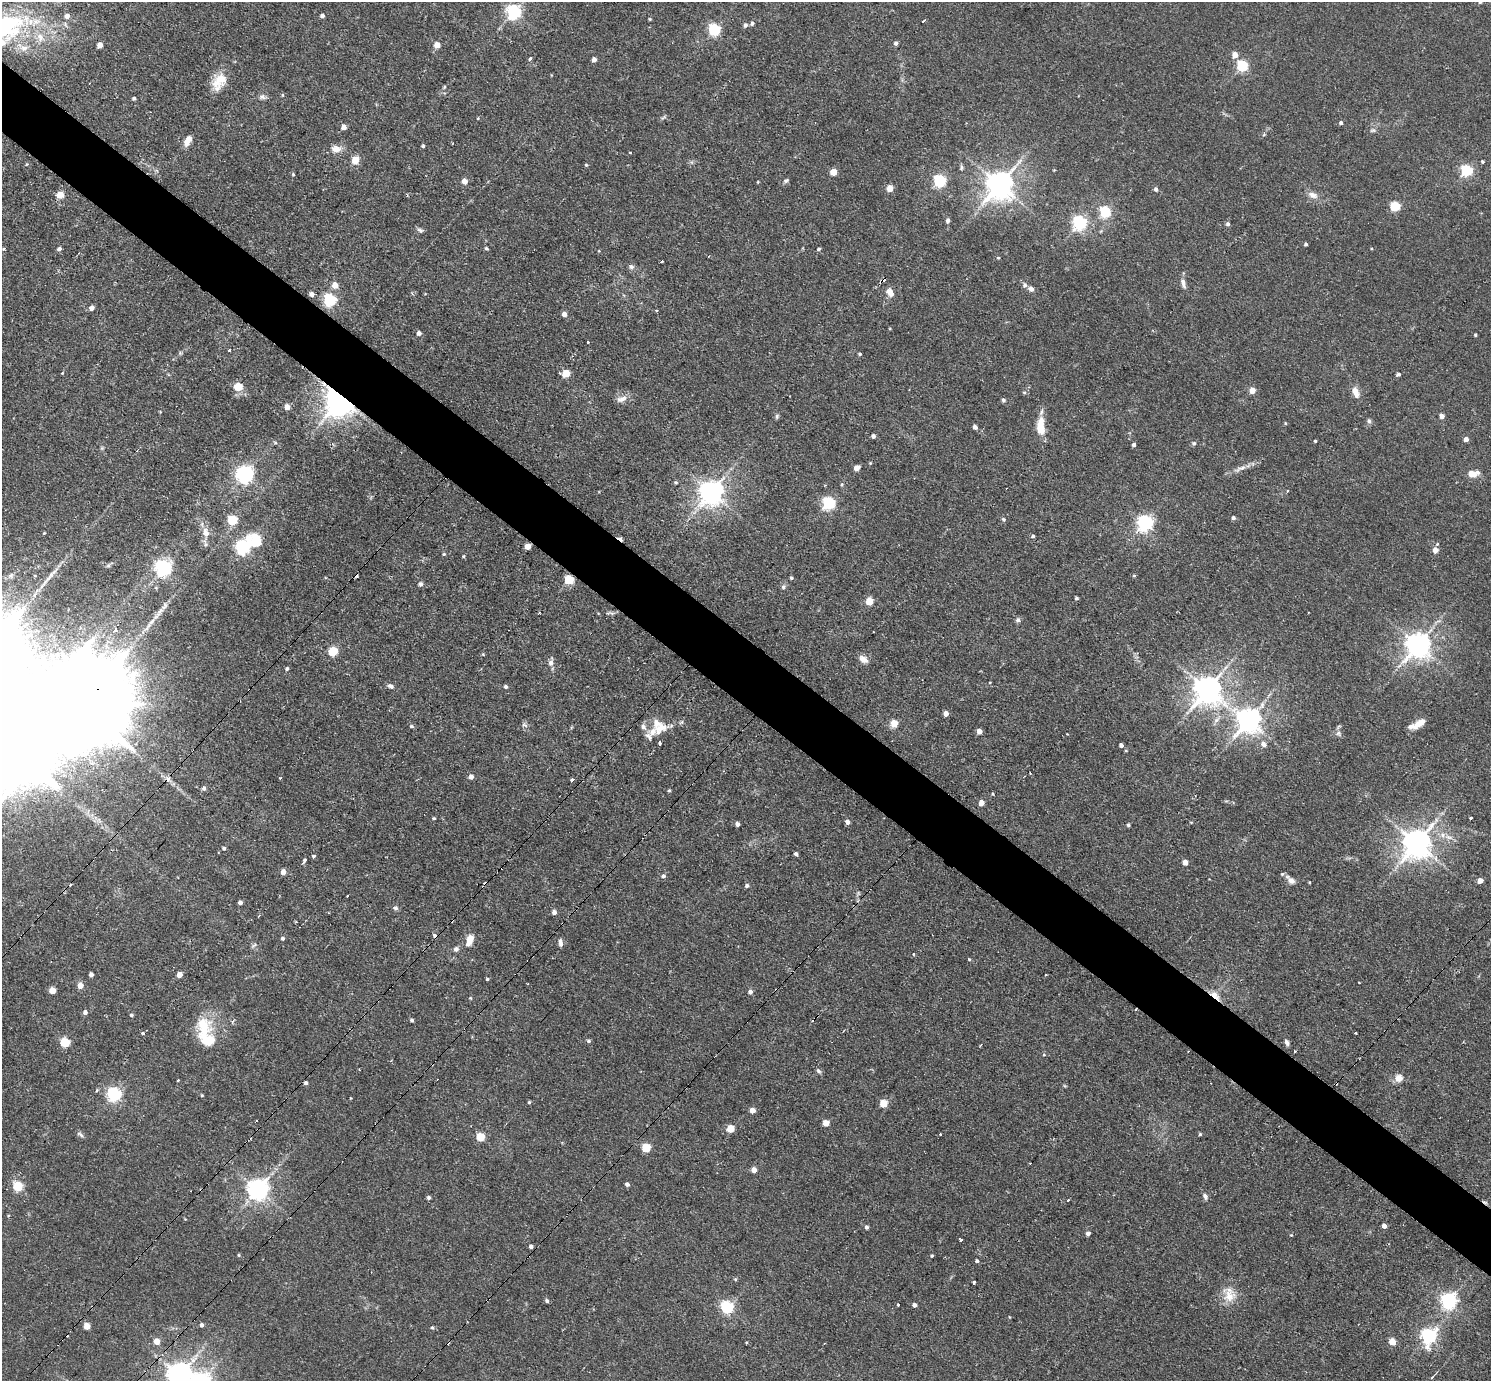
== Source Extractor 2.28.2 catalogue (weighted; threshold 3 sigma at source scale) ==
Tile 11 of 4 x 4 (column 3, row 3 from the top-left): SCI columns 2979-4467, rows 1673-3051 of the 5956 x 5960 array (HDU 1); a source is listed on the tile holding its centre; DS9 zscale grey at full resolution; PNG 1493 x 1383 px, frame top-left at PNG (2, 2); no overlay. Shown black and unused: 5% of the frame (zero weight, under 2 of 3 exposures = <1% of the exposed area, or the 3 px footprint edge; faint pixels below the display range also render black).
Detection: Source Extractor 2.28.2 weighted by HDU 2 'WHT'; one run over the whole footprint, this tile lists its part. Background 0.0314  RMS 0.0043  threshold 0.0196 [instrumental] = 3 sigma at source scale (4.5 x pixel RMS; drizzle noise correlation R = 1.50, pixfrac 1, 0.05/0.05 arcsec/px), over >= 5 px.
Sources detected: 293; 2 inside a brighter object's white glare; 18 cosmic-ray / hot-pixel residue — not listed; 11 inside a brighter listed object's ellipse — not listed separately; the other 262 listed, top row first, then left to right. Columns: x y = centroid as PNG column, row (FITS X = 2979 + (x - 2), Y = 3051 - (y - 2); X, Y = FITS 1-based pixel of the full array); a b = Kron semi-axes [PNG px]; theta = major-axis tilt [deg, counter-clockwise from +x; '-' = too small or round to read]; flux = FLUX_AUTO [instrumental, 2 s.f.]
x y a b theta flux
514 12 6 6 - 110
67 16 5 5 - 3.1
322 16 4 4 - 1.6
650 19 4 4 - 0.44
923 21 3 3 - 1.4
752 23 5 4 - 1
745 25 6 5 - 1.2
3 27 55 30 16 81
714 30 5 5 - 58
896 43 4 4 - 1.2
100 45 5 4 - 4.4
437 45 5 4 - 6.4
1235 55 5 4 - 5
530 59 4 3 - 4.4
594 59 4 4 - 2.1
1242 66 5 5 - 44
219 81 23 14 58 8.9
444 87 5 4 - 0.53
282 95 5 3 - 0.42
262 97 8 7 - 1.5
134 98 4 3 - 1
663 117 9 4 31 0.74
478 118 3 3 - 0.66
1341 123 4 4 - 1
344 127 5 4 - 3.6
1373 130 8 5 0 0.93
188 140 11 6 64 4.4
423 146 3 3 - 0.65
336 149 16 9 -1 3.6
630 152 4 2 - 0.34
355 160 5 5 - 11
1482 162 3 3 - 0.59
26 164 5 4 - 0.5
586 165 4 4 - 0.51
961 167 8 5 -82 0.91
1054 170 4 3 - 0.32
1466 170 5 5 - 54
833 172 5 4 - 8.1
293 174 5 4 - 0.56
786 180 7 5 27 0.87
464 181 5 4 - 3.8
940 181 5 5 - 72
758 182 3 3 - 0.37
1000 185 9 8 - 600
890 188 5 4 - 6.8
1156 189 5 5 - 1.2
60 195 5 5 - 8.9
1313 195 15 8 -21 3
1395 206 5 5 - 28
1105 212 5 5 - 45
948 220 6 5 - 1.2
1079 223 6 6 - 110
1228 224 5 4 - 1.1
420 230 9 6 -19 1.2
1306 244 4 3 - 0.91
486 248 6 4 -19 0.56
4 249 4 3 - 1.4
59 249 4 4 - 1.3
819 249 5 4 - 0.65
998 258 4 3 - 0.45
661 261 3 3 - 1.3
631 266 7 7 - 1.3
1183 283 14 6 -76 2.1
335 285 5 5 - 5.2
1031 289 7 6 - 1.7
890 292 11 7 -52 3.2
312 294 4 4 - 2
330 300 6 5 - 73
91 308 5 5 - 2.2
564 314 4 4 - 2.9
419 333 5 5 - 1.7
1475 335 3 3 - 0.66
588 342 3 3 - 0.68
229 350 3 3 - 1.9
860 354 4 3 - 0.64
62 373 4 2 - 0.39
566 373 5 5 - 12
1398 374 4 4 - 0.99
238 387 5 5 - 17
1252 390 4 4 - 6.1
1024 392 5 5 - 0.61
1355 392 15 8 -67 3.6
341 399 8 4 -36 630
621 399 16 8 17 2.8
1003 400 6 5 - 0.76
287 407 5 5 - 3.9
777 416 7 5 76 0.78
1442 416 4 4 - 3
1369 421 7 6 - 0.97
1285 423 4 4 - 0.46
1041 426 21 9 -88 9
975 427 4 4 - 2
873 436 4 4 - 1.5
1466 439 4 4 - 2.2
1315 441 3 3 - 0.61
275 442 6 3 -21 0.54
1194 443 6 5 - 0.79
1134 445 4 3 - 1.1
870 463 4 3 - 0.37
857 468 6 5 - 2.5
1240 468 23 6 22 3.3
244 474 6 6 - 190
1472 474 12 7 4 4.7
676 482 5 4 - 0.58
711 492 8 7 - 440
829 503 6 6 - 71
1233 518 4 4 - 1.1
1003 519 5 4 - 0.79
232 520 5 5 - 27
1145 523 6 6 - 140
44 533 4 2 - 0.35
206 533 13 8 -71 3.8
1033 536 5 4 - 0.75
256 540 23 15 -31 11
527 546 5 4 - 5.8
243 547 6 6 - 110
1435 550 5 5 - 3.9
444 554 4 4 - 0.5
463 556 4 4 - 0.47
108 565 7 5 44 0.8
163 568 6 6 - 160
54 572 12 3 35 1.1
1134 575 5 3 - 0.47
791 578 4 4 - 0.66
569 580 5 5 - 21
420 584 6 5 - 1.2
783 587 7 6 - 1
1076 598 3 3 - 0.74
869 601 5 5 - 12
539 612 3 2 - 0.39
1018 620 6 6 - 1.1
115 630 5 5 - 2.4
1418 645 8 8 - 440
333 651 5 5 - 24
483 654 5 3 - 0.42
863 659 13 8 -36 2.6
551 662 11 6 81 2
287 669 4 4 - 0.72
391 686 8 6 -29 1.5
505 687 5 4 - 0.9
1208 690 9 8 - 590
946 713 4 4 - 3.1
1249 720 8 8 - 430
894 723 5 4 - 10
1419 723 18 7 34 4.4
524 725 8 6 -29 1.2
412 726 6 4 -21 0.68
661 727 21 13 6 7.2
979 731 4 4 - 3.7
660 742 4 3 - 2
1263 744 8 6 -45 1.7
4 745 46 17 49 28000
1121 745 4 4 - 1.6
471 777 5 4 - 2
280 778 3 3 - 0.74
573 780 3 3 - 9.1
204 788 5 5 - 1.1
669 790 4 3 - 0.56
993 794 4 4 - 0.4
981 803 4 4 - 3.9
434 818 4 3 - 0.56
1471 818 3 3 - 2.5
847 822 4 4 - 2.3
1191 822 4 3 - 0.33
737 824 4 4 - 1.8
1128 825 4 4 - 0.78
1417 843 9 8 - 630
224 848 5 5 - 0.78
796 854 4 4 - 1.2
314 856 3 3 - 2.7
304 861 5 3 - 1.7
1185 862 4 4 - 3.5
283 872 4 4 - 3
663 876 5 5 - 1.1
1291 880 15 7 -41 2.6
1480 881 4 4 - 3.3
747 886 5 4 - 1.1
858 893 7 4 -72 0.65
347 896 2 2 - 0.52
240 902 4 4 - 1.5
395 908 7 5 0 0.94
554 912 5 4 - 2.1
258 916 4 2 - 0.44
282 938 5 5 - 0.81
469 940 13 7 71 5
560 942 9 5 -88 1.5
254 945 10 4 37 0.95
456 949 7 6 - 1.3
913 954 3 3 - 0.78
969 959 4 4 - 0.44
91 974 4 4 - 1.7
179 975 4 4 - 3.8
487 979 4 3 - 0.56
1359 983 3 2 - 0.77
80 986 5 5 - 4.7
52 991 5 5 - 7.6
750 992 5 5 - 1.5
1215 995 18 7 -42 3.7
470 998 4 4 - 0.42
85 1012 4 4 - 1.6
131 1015 4 4 - 0.74
412 1020 4 4 - 0.85
204 1029 30 20 88 17
143 1033 3 3 - 1.1
1355 1033 3 2 - 0.84
588 1041 5 4 - 0.8
1287 1042 8 5 -65 1.2
65 1043 5 5 - 25
1188 1051 3 2 - 0.37
1295 1052 3 3 - 0.99
1044 1055 5 4 - 0.51
818 1071 8 5 -45 0.94
1399 1078 10 9 - 3.5
178 1080 3 3 - 0.95
306 1083 4 4 - 1.1
114 1094 6 6 - 100
202 1095 4 3 - 0.46
529 1102 4 4 - 0.63
883 1103 5 5 - 13
752 1110 4 4 - 4.6
256 1121 3 2 - 0.37
826 1123 5 4 - 6.7
730 1129 5 5 - 11
80 1134 11 4 -36 1.1
1200 1134 4 4 - 0.56
481 1137 5 5 - 18
646 1148 5 5 - 18
754 1170 4 4 - 4.2
627 1184 5 4 - 1.2
18 1186 5 5 - 27
258 1190 7 7 - 300
1205 1196 8 6 -62 1.4
429 1197 4 4 - 1.1
1068 1200 3 2 - 1.1
1384 1226 4 4 - 2.3
866 1227 5 4 - 1.1
1088 1233 5 4 - 1.6
1291 1235 3 3 - 0.33
961 1239 3 3 - 0.72
531 1246 4 4 - 1.3
239 1255 4 4 - 0.46
932 1256 4 4 - 0.52
977 1261 4 3 - 1.1
735 1279 5 4 - 0.52
974 1283 3 3 - 1.9
1229 1296 23 18 -51 7.7
547 1301 5 4 - 0.96
1448 1301 6 6 - 130
898 1305 3 3 - 1.5
914 1305 4 4 - 1.7
727 1307 6 5 - 63
1009 1317 4 3 - 0.32
202 1325 4 4 - 1.4
87 1326 5 4 - 7.7
432 1328 5 4 - 0.61
1429 1336 7 6 - 110
157 1341 5 4 - 5.5
747 1342 3 3 - 0.92
1392 1342 5 4 - 9
824 1343 3 2 - 0.45
179 1375 8 8 - 470
1432 1377 8 3 45 0.58
Overlapping masked pixels (flux is a lower limit): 5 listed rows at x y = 341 399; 527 546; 569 580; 4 745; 1215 995
Isophote crosses this tile's border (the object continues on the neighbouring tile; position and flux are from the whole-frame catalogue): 3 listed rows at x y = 3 27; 4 745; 179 1375